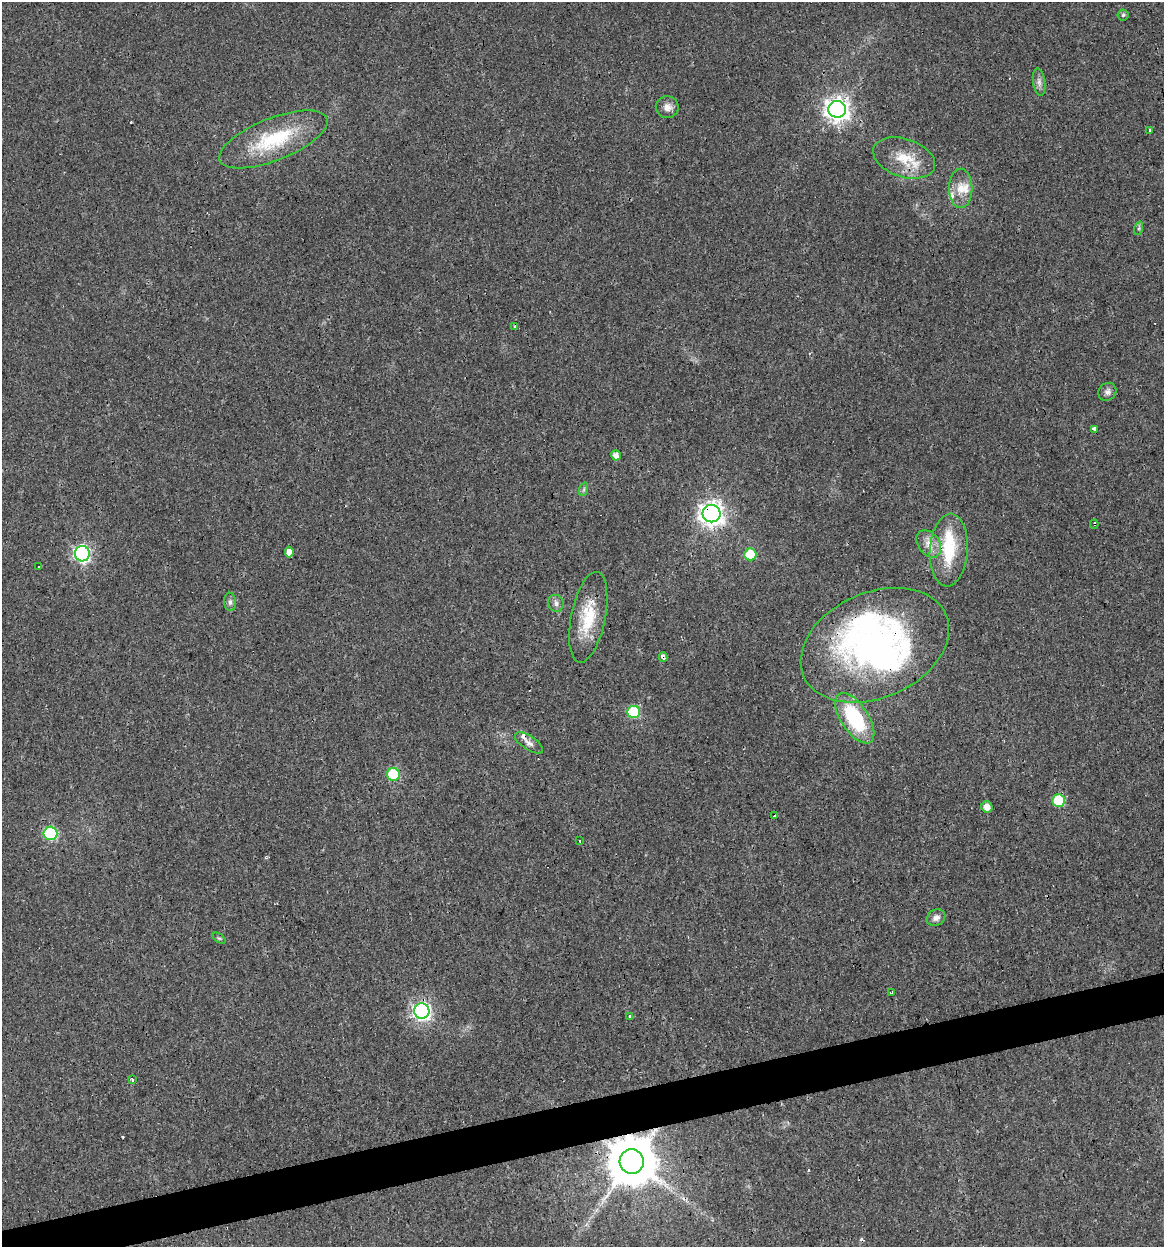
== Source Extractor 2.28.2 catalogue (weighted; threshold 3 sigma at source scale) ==
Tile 7 of 4 x 4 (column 3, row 2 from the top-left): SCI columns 2358-3519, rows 2490-3734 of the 4761 x 4978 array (HDU 1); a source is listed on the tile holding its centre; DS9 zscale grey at full resolution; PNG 1166 x 1249 px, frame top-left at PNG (2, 2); each listed source drawn as its Kron ellipse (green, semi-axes under 4 px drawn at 4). Shown black and unused: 3% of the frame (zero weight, under 3 of 4 exposures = <1% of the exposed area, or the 3 px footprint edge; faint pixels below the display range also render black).
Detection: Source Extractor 2.28.2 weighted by HDU 2 'WHT'; one run over the whole footprint, this tile lists its part. Background 0.021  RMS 0.0031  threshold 0.0139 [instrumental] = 3 sigma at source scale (4.5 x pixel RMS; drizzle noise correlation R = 1.50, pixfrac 1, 0.0396/0.0396 arcsec/px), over >= 5 px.
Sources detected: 55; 1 inside a brighter object's white glare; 6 cosmic-ray / hot-pixel residue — neither listed nor drawn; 5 inside a brighter listed object's ellipse — not listed separately; the other 43 listed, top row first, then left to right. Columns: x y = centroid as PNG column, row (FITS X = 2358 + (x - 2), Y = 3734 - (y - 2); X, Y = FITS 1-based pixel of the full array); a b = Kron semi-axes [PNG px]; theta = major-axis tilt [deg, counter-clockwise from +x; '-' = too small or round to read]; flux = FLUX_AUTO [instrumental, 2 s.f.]
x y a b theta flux
1123 15 5 5 - 0.55
1039 82 14 6 -81 1.4
667 107 11 11 - 2.2
837 109 9 8 - 220
1150 130 4 3 - 2.5
273 139 58 21 22 21
904 158 32 19 -19 9.3
961 188 20 12 90 4.7
1139 228 7 4 72 0.55
515 326 3 3 - 9.2
1107 392 9 8 - 1.2
1094 429 3 3 - 27
616 455 5 5 - 1.9
584 489 7 4 72 0.63
711 514 9 8 - 240
1094 524 4 3 - 2.5
929 544 15 10 -53 3.3
949 550 36 19 86 15
289 552 5 3 - 380
82 554 8 7 - 73
750 554 6 6 - 9.8
38 567 3 2 - 0.29
230 602 9 6 -90 0.98
556 603 8 7 - 1.3
588 617 46 17 79 13
875 645 78 52 24 110
663 657 5 3 - 3.5
634 712 6 6 - 20
855 718 29 13 -57 24
529 743 16 7 -33 1.7
393 774 6 6 - 16
1059 801 6 6 - 13
987 807 6 5 - 2.5
775 816 4 3 - 1.9
50 833 7 6 - 33
580 841 3 2 - 0.19
936 918 9 8 - 1.6
219 938 7 4 -36 0.47
892 993 3 3 - 0.82
422 1011 8 7 - 100
630 1016 3 3 - 1.3
132 1080 3 3 - 2.2
632 1161 12 12 - 1700
Overlapping masked pixels (flux is a lower limit): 6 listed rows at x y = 711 514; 1094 524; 875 645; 663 657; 1059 801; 632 1161